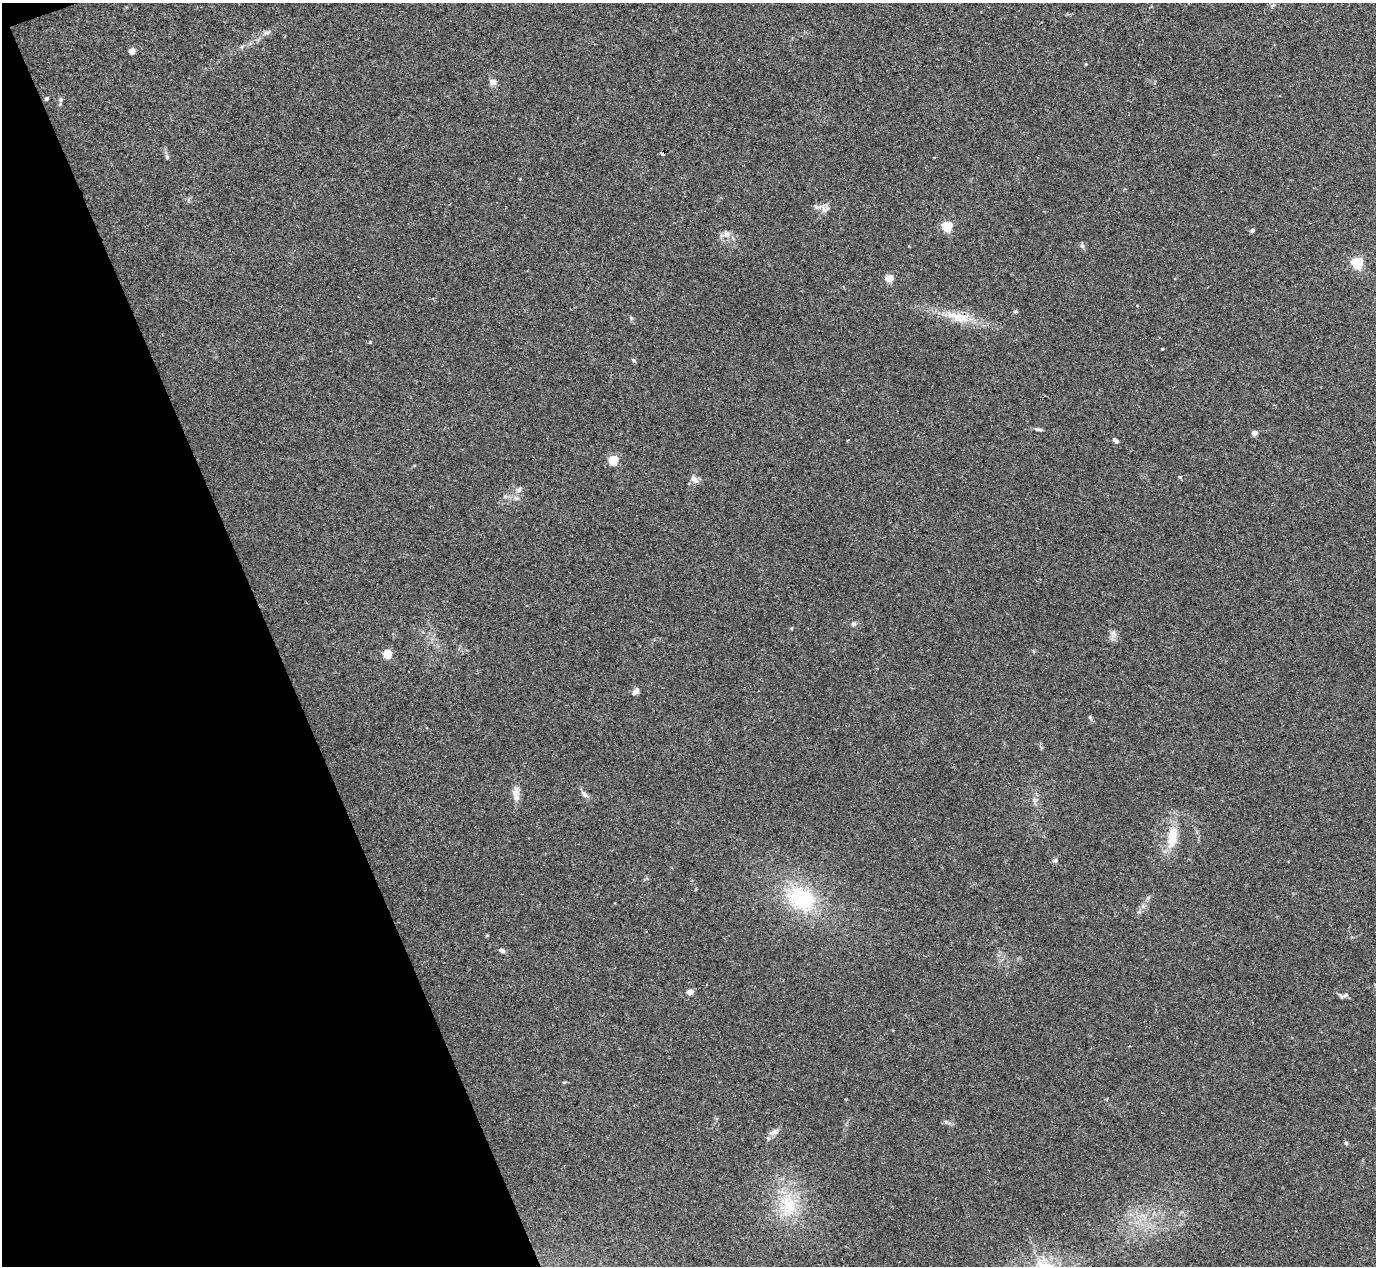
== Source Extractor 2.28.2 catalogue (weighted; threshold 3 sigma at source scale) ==
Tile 5 of 4 x 4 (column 1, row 2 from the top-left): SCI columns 42-1415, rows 2711-3974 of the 5567 x 5545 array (HDU 1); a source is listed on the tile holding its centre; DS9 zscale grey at full resolution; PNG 1378 x 1268 px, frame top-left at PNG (2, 3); no overlay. Shown black and unused: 20% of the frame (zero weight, under 2 of 3 exposures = <1% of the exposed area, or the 3 px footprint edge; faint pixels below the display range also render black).
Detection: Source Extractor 2.28.2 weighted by HDU 2 'WHT'; one run over the whole footprint, this tile lists its part. Background 0.0497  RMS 0.0076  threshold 0.0343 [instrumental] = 3 sigma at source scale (4.5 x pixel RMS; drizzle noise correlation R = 1.50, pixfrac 1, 0.05/0.05 arcsec/px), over >= 5 px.
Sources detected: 47; all 47 listed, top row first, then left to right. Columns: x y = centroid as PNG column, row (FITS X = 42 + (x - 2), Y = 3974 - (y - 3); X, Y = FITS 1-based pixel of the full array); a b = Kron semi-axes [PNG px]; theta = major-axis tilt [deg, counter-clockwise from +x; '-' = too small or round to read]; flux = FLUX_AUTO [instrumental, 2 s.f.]
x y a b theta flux
267 33 11 5 24 2.7
132 51 4 4 - 9.3
1086 64 3 3 - 0.69
493 82 7 6 - 4.3
46 98 4 4 - 1.4
61 99 7 5 -70 1.6
662 153 5 3 - 13
167 157 6 5 - 1.2
825 209 13 7 15 4.3
947 226 5 5 - 55
1252 230 4 4 - 3
727 234 11 8 -11 4
1082 245 8 5 -73 1.7
1357 263 5 5 - 87
889 278 4 4 - 19
1015 312 6 4 1 0.92
958 317 39 12 -17 20
370 342 4 3 - 0.8
1162 349 3 2 - 0.7
633 360 7 4 -29 1.2
1038 429 11 4 -12 2.1
1254 433 4 4 - 7.7
848 440 3 2 - 0.59
1115 441 7 4 -38 3.8
613 460 5 5 - 41
1180 477 5 4 - 1.2
695 479 11 7 -27 3.5
519 489 10 4 63 1.9
516 498 8 6 -21 2.3
854 624 7 5 21 1.5
1113 634 11 7 79 3.5
387 654 5 5 - 29
636 691 9 6 37 3.4
1090 717 5 5 - 0.97
516 791 14 9 80 5.4
584 794 12 6 -45 2.8
1172 837 25 11 79 19
1055 860 6 6 - 1.7
801 899 43 31 -31 57
487 935 5 3 - 0.75
502 950 8 5 -23 2.2
690 992 4 4 - 9.5
1345 995 10 5 25 1.9
564 1082 5 3 - 0.8
774 1132 15 7 20 4
1346 1143 6 4 45 0.98
789 1205 35 19 -83 35
Overlapping masked pixels (flux is a lower limit): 2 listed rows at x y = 662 153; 958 317
Unlisted compact peaks at least as high as the median listed source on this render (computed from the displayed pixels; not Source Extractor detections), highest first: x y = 631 318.